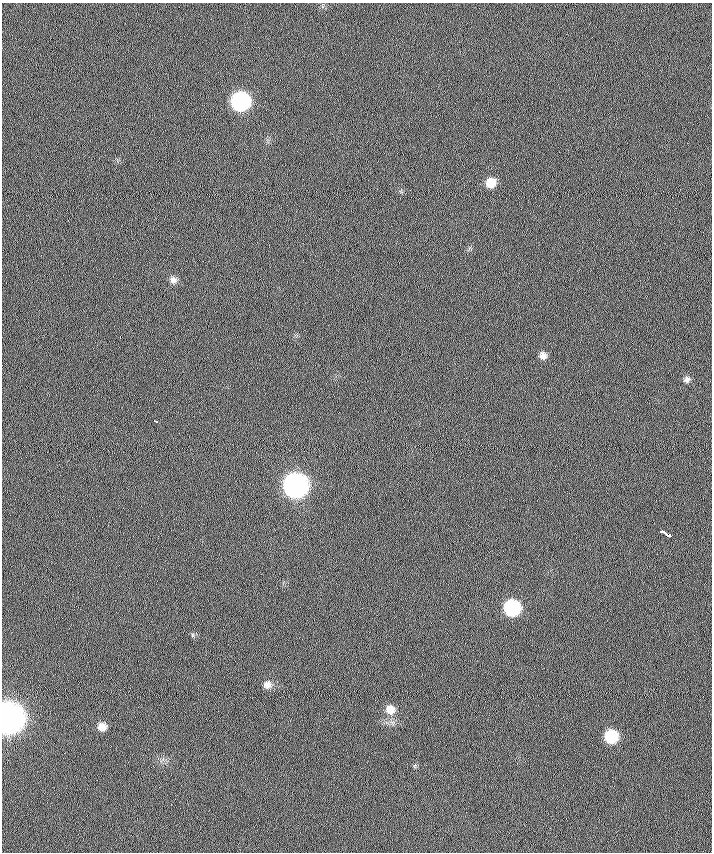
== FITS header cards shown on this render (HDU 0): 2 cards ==
NAXIS1  =                  710 /
NAXIS2  =                  850 /

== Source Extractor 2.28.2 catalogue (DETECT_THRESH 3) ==
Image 710 x 850 px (HDU 0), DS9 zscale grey, 1 PNG px = 1 image px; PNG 714 x 854 px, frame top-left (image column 1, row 850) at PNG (2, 3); no overlay
Background 0.128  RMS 5.9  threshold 17.8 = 3 sigma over >= 5 px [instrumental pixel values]
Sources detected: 17; all 17 listed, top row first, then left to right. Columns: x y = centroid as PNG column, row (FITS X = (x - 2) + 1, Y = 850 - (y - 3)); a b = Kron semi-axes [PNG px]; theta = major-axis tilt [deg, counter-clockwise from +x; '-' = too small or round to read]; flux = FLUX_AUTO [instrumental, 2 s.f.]
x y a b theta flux
240 101 11 10 - 92000
491 183 9 9 - 6200
173 280 9 8 - 2000
120 337 3 2 - 1000
543 356 8 8 - 2200
687 379 8 7 - 1300
156 421 5 3 - 3100
296 485 12 11 - 290000
662 532 8 3 -17 13000
670 535 5 3 - 7000
512 608 10 10 - 45000
192 635 6 3 72 480
267 685 10 9 - 2500
390 710 11 10 - 4300
8 718 12 11 - 890000
102 727 9 8 - 3500
611 736 9 9 - 20000
At the frame edge (FLAGS 8, measured only in part): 1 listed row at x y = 8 718